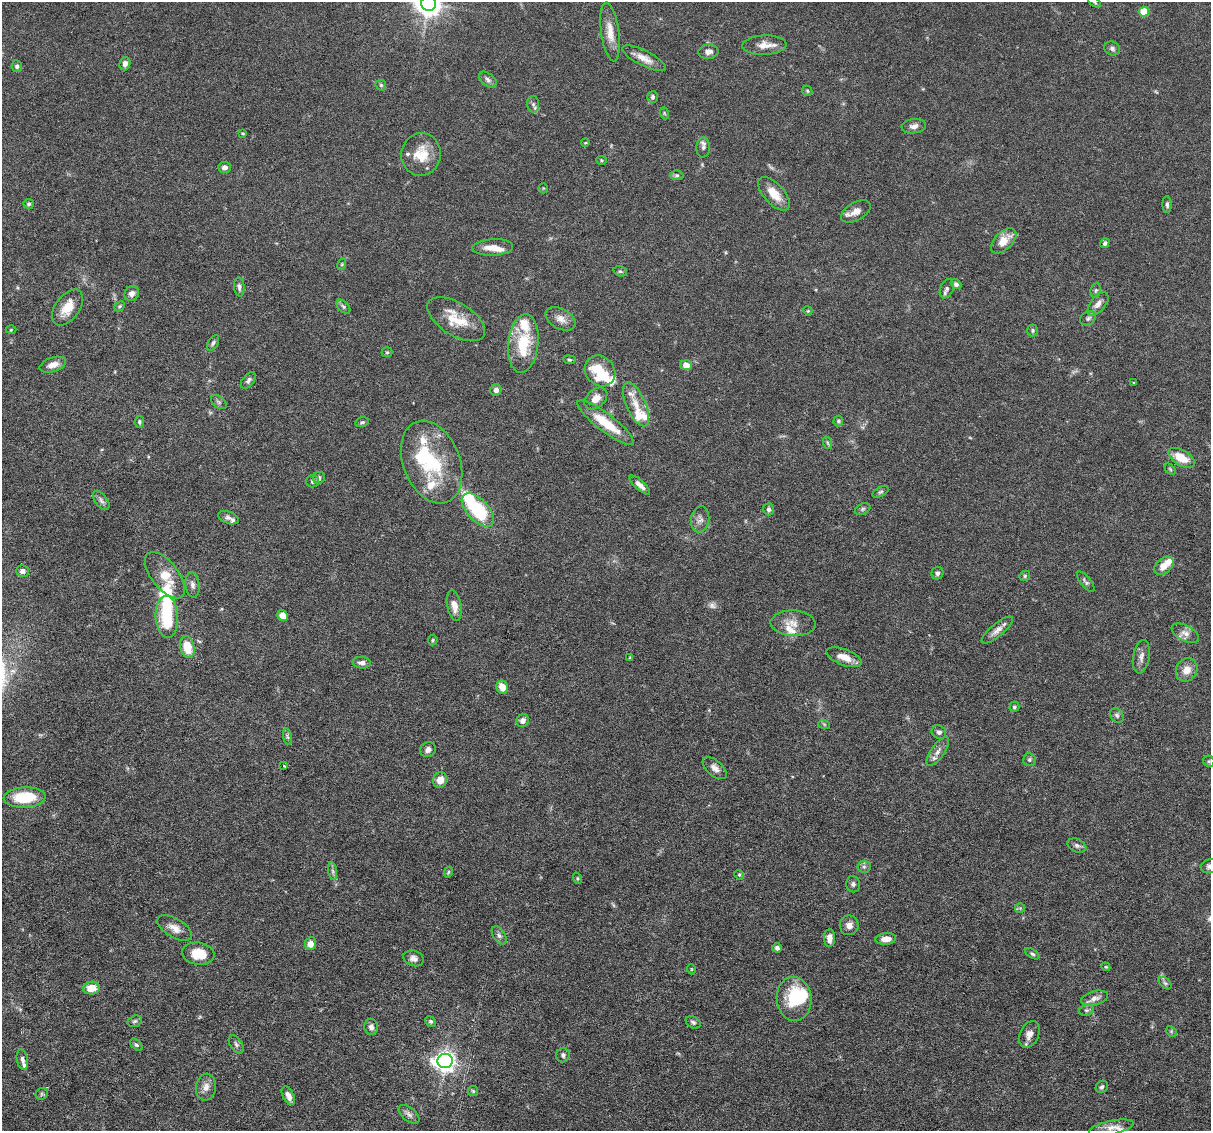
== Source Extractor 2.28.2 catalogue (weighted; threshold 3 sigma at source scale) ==
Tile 7 of 4 x 4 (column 3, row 2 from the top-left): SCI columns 2421-3629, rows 2488-3616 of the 4839 x 4859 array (HDU 1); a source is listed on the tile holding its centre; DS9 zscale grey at full resolution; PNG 1213 x 1133 px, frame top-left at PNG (2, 2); each listed source drawn as its Kron ellipse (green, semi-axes under 4 px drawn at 4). Nothing masked; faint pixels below the display range render black.
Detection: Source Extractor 2.28.2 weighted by HDU 2 'WHT'; one run over the whole footprint, this tile lists its part. Background 0.0627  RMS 0.003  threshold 0.0122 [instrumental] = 3 sigma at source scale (4.09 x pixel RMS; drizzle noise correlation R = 1.36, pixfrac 0.8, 0.05/0.05 arcsec/px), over >= 5 px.
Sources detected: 182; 2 too faint to see at this stretch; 5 inside a brighter object's white glare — neither listed nor drawn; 16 inside a brighter listed object's ellipse — not listed separately; the other 159 listed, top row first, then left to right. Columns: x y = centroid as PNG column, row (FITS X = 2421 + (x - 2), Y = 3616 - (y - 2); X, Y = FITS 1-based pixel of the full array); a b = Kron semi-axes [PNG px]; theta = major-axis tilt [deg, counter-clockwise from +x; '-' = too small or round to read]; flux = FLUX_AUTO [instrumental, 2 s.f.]
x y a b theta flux
1094 2 7 4 -31 0.42
429 3 7 7 - 280
1144 12 5 5 - 9.5
610 32 30 9 -82 3.9
765 45 22 10 2 3
1112 49 8 6 -22 0.82
708 52 10 7 5 1.4
644 58 24 7 -27 2.7
125 64 7 5 74 1.4
17 66 6 5 - 0.63
488 80 10 6 -39 0.87
381 85 6 4 -46 0.39
807 91 5 4 - 0.36
653 97 6 5 - 0.61
533 104 8 6 -87 0.75
664 113 6 3 -71 0.34
914 126 12 7 9 1.4
243 133 4 3 - 0.3
585 143 4 3 - 0.23
703 147 10 6 89 1
421 154 21 19 79 6.2
601 160 5 4 - 0.33
225 167 6 5 - 1.1
677 175 6 5 - 0.51
543 188 5 3 - 0.23
774 194 21 10 -48 4.4
29 204 5 5 - 0.51
1167 205 8 4 -88 0.63
856 211 16 9 29 2.3
1004 241 15 8 44 4.2
1105 243 5 4 - 0.64
493 247 20 8 3 3.2
342 264 6 3 72 0.32
620 271 7 5 -16 0.47
956 284 5 4 - 0.78
239 287 9 5 -85 0.85
947 289 10 6 67 0.84
1096 290 7 5 82 0.47
132 294 8 7 - 1.5
1098 304 14 7 51 1.6
119 306 6 4 41 0.38
68 307 20 12 53 4.4
343 307 8 5 -45 0.64
808 311 5 4 - 0.3
1088 318 8 6 32 0.69
456 319 32 16 -32 7.1
560 319 16 10 -29 2.3
11 330 5 3 - 0.27
1033 330 6 5 - 0.47
213 343 9 5 60 0.61
523 344 29 15 83 12
387 352 5 5 - 0.38
569 360 6 3 -9 0.34
53 365 14 7 18 2.2
686 365 5 5 - 2.9
600 371 16 14 -47 10
248 380 9 5 53 0.78
1134 383 3 3 - 0.24
496 390 6 5 - 1
596 399 13 9 41 2.3
219 402 9 5 -36 0.62
636 404 23 9 -66 4
838 421 5 4 - 0.39
139 422 6 4 84 0.5
362 422 7 4 15 0.49
606 423 35 9 -37 8.9
828 443 6 4 -70 0.4
1182 458 14 7 -30 5.1
432 462 43 28 -68 19
1170 469 6 4 -46 0.37
319 478 6 5 - 0.83
313 481 6 6 - 0.7
640 485 13 5 -42 1.6
880 492 9 4 26 0.57
101 500 11 6 -53 0.89
769 509 6 5 - 0.73
863 509 8 5 27 0.56
478 510 20 10 -46 20
228 518 11 6 -20 1.1
700 519 13 9 82 1.5
1164 566 11 7 41 3.4
22 571 6 6 - 1
937 573 6 6 - 0.82
165 575 27 13 -51 5.5
1025 576 6 4 48 0.38
1086 582 12 5 -51 0.76
192 585 13 7 -84 1.2
454 605 15 7 -79 2.8
283 616 6 5 - 3
167 617 21 11 -87 13
793 623 22 13 -3 3.5
997 630 19 6 39 1.9
1185 633 15 8 -28 1.7
433 640 5 4 - 0.34
187 647 11 7 -77 6.2
844 657 18 8 -20 3.1
1141 657 17 8 80 1.7
630 658 4 3 - 0.27
362 663 9 5 -4 1.1
1187 670 12 10 59 2.9
502 687 7 5 -65 3.1
1014 707 5 5 - 0.54
1117 715 8 6 -54 0.72
523 721 7 6 - 1.1
824 724 6 4 -19 0.32
939 732 7 6 - 0.88
287 737 8 4 -80 0.5
428 750 8 7 - 1
938 752 17 6 55 1.8
1029 760 6 6 - 0.59
1209 761 6 5 - 0.41
284 766 2 2 - 0.22
715 768 14 7 -41 1.7
440 780 8 7 - 2.8
25 797 21 10 3 10
1077 846 10 6 -22 0.87
1210 866 9 6 15 0.97
864 867 6 6 - 0.6
333 871 9 4 -81 0.72
448 872 6 4 60 0.3
739 875 5 4 - 0.33
577 878 6 3 -71 0.3
853 884 8 7 - 0.78
1020 908 5 5 - 0.41
849 925 10 9 - 1.8
175 928 19 9 -31 2.6
499 935 10 6 -57 0.84
829 938 9 5 89 1.8
886 939 10 6 5 2.2
310 944 6 5 - 2
777 948 5 4 - 0.81
198 954 16 11 -8 5.9
1032 954 8 4 -31 0.53
414 958 10 7 -19 1.3
1106 967 4 3 - 0.25
691 969 5 3 - 0.23
1165 983 7 4 -44 0.5
92 988 8 6 4 4
1094 998 14 7 15 1.7
794 999 22 17 -84 13
1086 1010 7 5 18 0.61
135 1021 7 5 17 0.54
431 1021 6 5 - 0.54
693 1022 8 5 -30 0.67
371 1027 8 7 - 1.1
1171 1031 6 4 -47 0.36
1029 1034 14 9 65 2
236 1044 10 6 -57 0.78
136 1045 7 4 -44 0.54
563 1055 7 6 - 0.74
22 1059 10 5 -78 0.96
445 1061 7 7 - 180
206 1087 13 10 81 2
1102 1087 6 5 - 0.67
473 1091 5 5 - 0.38
42 1094 6 5 - 0.47
288 1096 10 5 -61 1.6
409 1114 12 7 -39 1.2
1111 1128 23 7 12 2.3
Isophote crosses this tile's border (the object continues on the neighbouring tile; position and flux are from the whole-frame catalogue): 3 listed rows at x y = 1094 2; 429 3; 1210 866